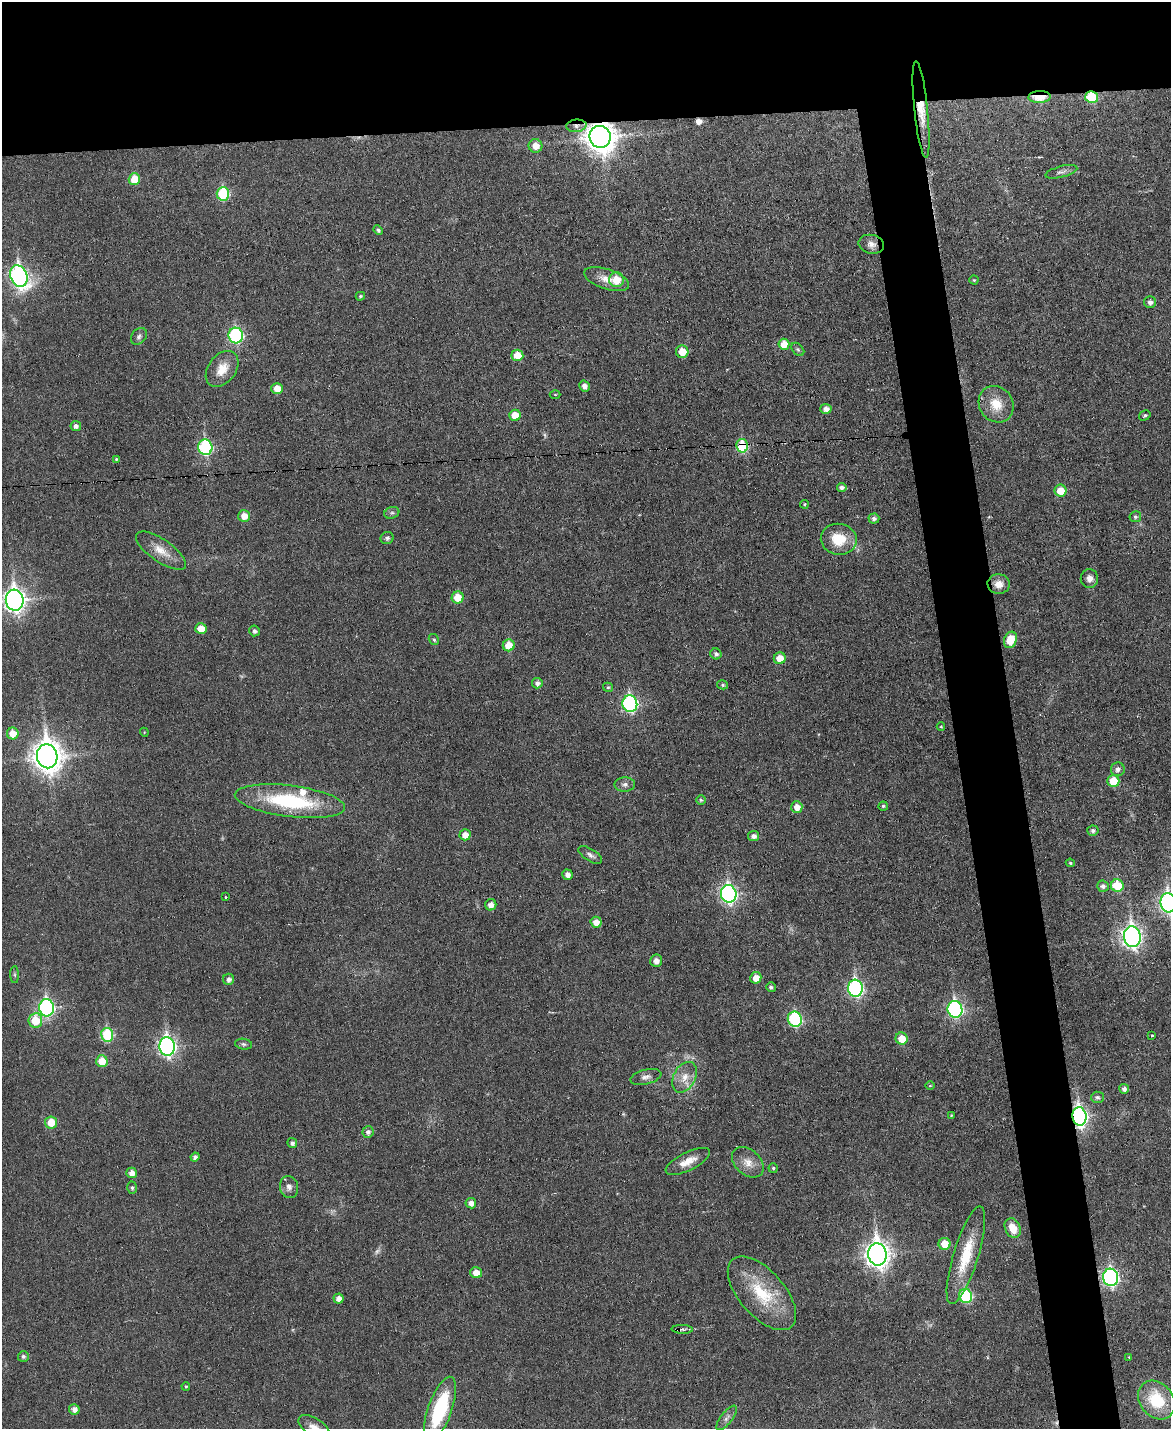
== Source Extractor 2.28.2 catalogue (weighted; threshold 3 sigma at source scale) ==
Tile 2 of 4 x 3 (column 2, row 1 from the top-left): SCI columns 1169-2337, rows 2986-4412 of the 4676 x 4653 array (HDU 1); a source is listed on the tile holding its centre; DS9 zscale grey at full resolution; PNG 1173 x 1431 px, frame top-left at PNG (2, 2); each listed source drawn as its Kron ellipse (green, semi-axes under 4 px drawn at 4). Shown black and unused: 13% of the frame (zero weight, under 3 of 6 exposures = <1% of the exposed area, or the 3 px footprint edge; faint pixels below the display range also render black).
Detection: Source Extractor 2.28.2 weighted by HDU 2 'WHT'; one run over the whole footprint, this tile lists its part. Background 0.0383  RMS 0.0043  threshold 0.0175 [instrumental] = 3 sigma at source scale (4.09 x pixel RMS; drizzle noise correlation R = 1.36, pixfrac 0.8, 0.05/0.05 arcsec/px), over >= 5 px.
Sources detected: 145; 2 too faint to see at this stretch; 4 cosmic-ray / hot-pixel residue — neither listed nor drawn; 2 inside a brighter listed object's ellipse — not listed separately; the other 137 listed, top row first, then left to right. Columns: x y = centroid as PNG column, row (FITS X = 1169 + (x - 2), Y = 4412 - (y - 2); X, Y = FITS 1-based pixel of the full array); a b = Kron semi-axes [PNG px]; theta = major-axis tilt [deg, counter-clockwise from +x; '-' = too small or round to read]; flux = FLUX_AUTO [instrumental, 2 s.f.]
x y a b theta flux
1039 97 11 6 2 11
1092 97 6 6 - 19
921 110 49 7 -84 7.7
576 126 10 6 5 1.9
600 137 11 10 - 580
535 146 7 6 - 4.8
1061 172 16 5 15 1.6
134 179 6 5 - 8.7
223 194 7 6 - 25
378 230 5 4 - 0.9
871 244 13 9 -13 2.6
19 276 11 8 -69 130
607 279 23 10 -18 5.4
616 280 7 7 - 7.7
974 280 4 4 - 0.49
360 296 5 4 - 0.68
1150 302 6 6 - 1.8
236 335 8 7 - 55
139 336 9 7 49 1.3
784 344 5 5 - 7
798 349 7 5 -48 0.78
682 352 6 6 - 6.9
517 355 6 5 - 6.6
222 369 20 14 52 6.6
584 386 6 5 - 2.1
277 389 6 5 - 5.4
555 395 5 3 - 0.41
996 404 19 16 -55 8.8
826 409 5 5 - 2.4
515 415 5 5 - 6.8
1145 415 6 4 33 0.79
76 426 5 5 - 1.6
742 446 7 5 -78 26
205 447 8 7 - 50
116 459 4 4 - 0.42
842 488 5 4 - 1.8
1061 491 6 6 - 7.2
804 504 4 4 - 0.64
392 513 8 5 19 1
244 516 6 6 - 4.4
1135 517 6 5 - 0.91
874 518 5 5 - 1.4
387 538 6 6 - 1.1
839 539 18 15 -8 12
161 551 29 11 -34 6.7
1089 578 9 8 - 2.6
999 584 11 10 - 4.2
458 598 6 6 - 7.5
15 600 10 9 - 230
201 629 5 5 - 5.2
254 631 5 5 - 1.2
434 640 6 4 -57 0.66
1010 640 8 6 70 9
509 645 6 6 - 7.4
716 654 5 5 - 1.3
780 658 6 6 - 5.6
537 683 5 5 - 1.4
723 685 5 4 - 0.69
608 687 5 4 - 0.56
630 704 8 7 - 72
941 727 4 4 - 0.45
144 732 4 3 - 0.34
13 733 6 6 - 6.1
47 756 12 10 -79 550
1118 769 7 7 - 1.9
1113 781 6 6 - 9.9
625 784 10 7 2 1.7
701 800 5 5 - 0.56
290 801 55 15 -7 39
883 806 4 4 - 0.75
797 807 6 5 - 3.6
1093 831 5 5 - 1.3
465 835 5 5 - 3.8
754 836 5 5 - 1.8
590 855 13 6 -32 1.6
1070 863 4 4 - 0.56
567 875 5 5 - 2.2
1103 886 6 5 - 1.4
1117 886 6 6 - 13
729 894 9 7 -75 110
225 897 3 3 - 0.77
1168 903 9 7 -83 130
491 905 5 5 - 2.8
596 922 5 5 - 3.6
1132 937 10 8 -81 200
656 961 6 6 - 2.6
15 975 8 4 -89 0.7
756 978 6 5 - 4.4
229 979 5 5 - 1.7
771 987 5 4 - 0.92
855 988 8 7 - 85
47 1008 8 7 - 80
955 1009 8 7 - 82
795 1019 8 7 - 45
35 1020 7 7 - 12
107 1035 7 6 - 24
1152 1036 3 2 - 0.47
902 1039 6 6 - 6.9
244 1044 8 5 -8 0.9
167 1046 9 8 - 140
102 1061 6 5 - 7.7
646 1077 16 7 14 2.1
684 1077 16 11 61 5.2
930 1086 5 3 - 0.31
1124 1089 5 5 - 1.5
1097 1097 6 6 - 1.2
951 1115 4 3 - 0.34
1079 1116 9 7 -81 140
51 1122 6 6 - 8.4
368 1132 6 5 - 1.5
292 1143 5 4 - 1.3
195 1157 4 4 - 1.6
688 1161 24 9 27 5.5
748 1162 18 12 -41 4.6
773 1168 5 4 - 0.66
132 1173 5 5 - 2.9
289 1187 11 9 -77 2.1
132 1188 6 5 - 0.82
471 1203 5 5 - 2.4
1013 1228 10 7 -65 5.7
945 1244 6 6 - 7
877 1254 11 9 -83 320
966 1255 51 12 73 16
476 1273 5 5 - 5
1111 1277 9 7 -80 92
762 1293 45 22 -49 23
966 1296 7 6 - 32
338 1298 5 5 - 2.4
682 1329 11 3 -2 0.85
23 1356 5 5 - 0.97
1129 1357 3 2 - 0.32
186 1386 4 3 - 0.43
1157 1400 21 16 -52 18
74 1409 5 5 - 2.2
440 1409 34 12 70 34
727 1418 15 5 52 1.8
315 1428 18 9 -34 4.3
Overlapping masked pixels (flux is a lower limit): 7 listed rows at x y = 1039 97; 1092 97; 921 110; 576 126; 600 137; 742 446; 1079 1116
Isophote crosses this tile's border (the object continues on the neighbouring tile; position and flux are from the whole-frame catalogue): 4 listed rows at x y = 15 600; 1168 903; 440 1409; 315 1428